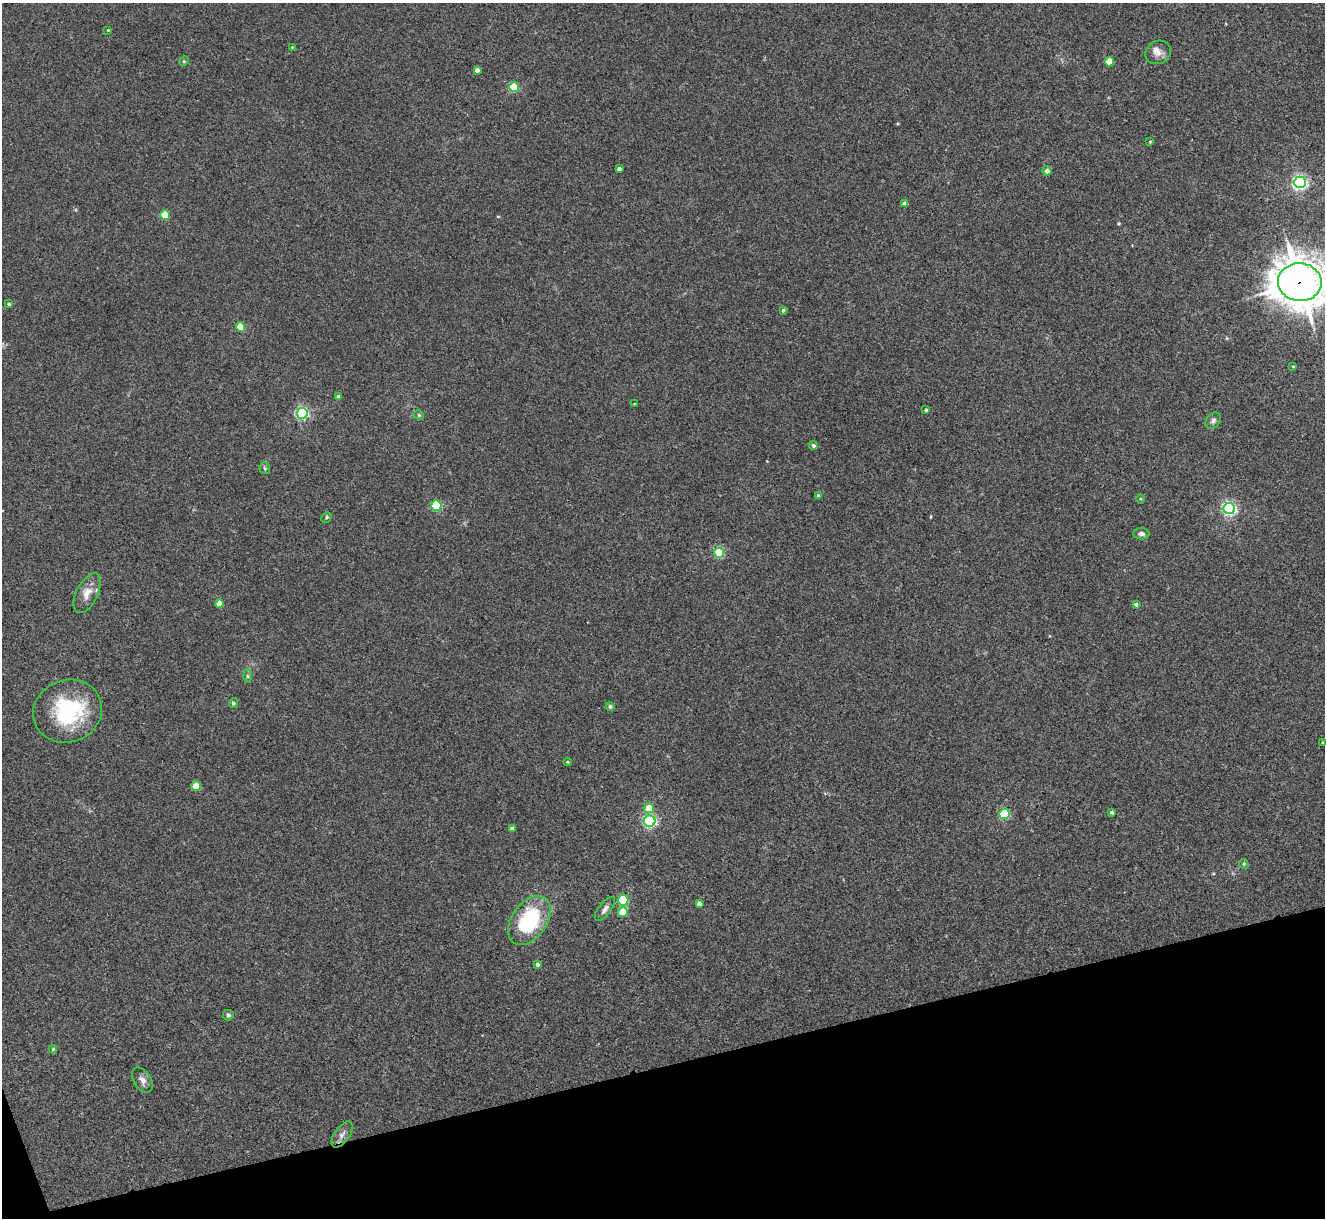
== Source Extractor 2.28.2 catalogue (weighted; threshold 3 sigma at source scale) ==
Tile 14 of 4 x 4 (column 2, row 4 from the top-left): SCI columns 1328-2650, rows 273-1488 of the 5298 x 5285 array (HDU 1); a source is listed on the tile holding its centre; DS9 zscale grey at full resolution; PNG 1327 x 1220 px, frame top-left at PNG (2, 3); each listed source drawn as its Kron ellipse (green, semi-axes under 4 px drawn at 4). Shown black and unused: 13% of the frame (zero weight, under 3 of 4 exposures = <1% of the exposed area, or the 3 px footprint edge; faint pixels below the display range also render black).
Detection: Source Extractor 2.28.2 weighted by HDU 2 'WHT'; one run over the whole footprint, this tile lists its part. Background 0.035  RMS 0.0047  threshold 0.0211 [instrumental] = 3 sigma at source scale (4.5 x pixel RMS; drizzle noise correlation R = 1.50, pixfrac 1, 0.05/0.05 arcsec/px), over >= 5 px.
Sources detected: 60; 1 inside a brighter listed object's ellipse — not listed separately; the other 59 listed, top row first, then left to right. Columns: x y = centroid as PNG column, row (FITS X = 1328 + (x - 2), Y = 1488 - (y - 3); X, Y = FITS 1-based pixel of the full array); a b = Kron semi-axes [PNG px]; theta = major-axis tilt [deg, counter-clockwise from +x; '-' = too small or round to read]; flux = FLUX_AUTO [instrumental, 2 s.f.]
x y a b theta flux
108 30 4 3 - 0.33
292 47 3 3 - 0.3
1158 52 13 11 27 3.5
184 61 5 4 - 0.49
1109 62 5 4 - 12
477 70 4 4 - 2.4
514 87 5 5 - 27
1150 142 4 3 - 0.43
619 169 4 3 - 1.5
1047 171 5 4 - 2.2
1300 182 6 6 - 120
905 203 4 4 - 3.2
165 215 5 4 - 17
1300 282 22 19 -5 1300
9 304 3 3 - 0.75
783 310 4 3 - 0.8
241 327 4 4 - 14
1293 366 4 3 - 0.45
338 396 4 3 - 0.81
634 404 3 2 - 0.35
926 410 3 3 - 0.63
302 413 5 5 - 73
419 415 5 4 - 0.59
1213 421 9 6 51 1.5
813 445 4 4 - 1
265 468 6 5 - 0.84
818 495 4 3 - 0.52
1141 499 5 3 - 0.47
436 506 5 5 - 25
1229 508 6 5 - 110
326 517 6 4 48 0.72
1141 534 8 5 -3 1.7
719 553 5 5 - 30
87 593 21 10 64 5.4
219 604 4 4 - 6.9
1136 605 4 3 - 1.2
248 676 7 4 -89 0.9
233 703 5 4 - 1.2
610 706 4 4 - 1.1
68 711 35 31 22 38
1322 742 4 2 - 0.32
567 762 4 3 - 0.5
196 786 5 4 - 10
649 808 5 5 - 11
1112 812 4 3 - 0.97
1004 814 5 5 - 34
650 821 5 5 - 81
512 828 4 4 - 1.9
1244 864 5 4 - 0.59
623 900 5 5 - 31
699 903 4 4 - 2.3
605 909 14 6 52 2.3
623 912 5 5 - 9.1
529 920 27 17 54 37
537 964 4 4 - 0.93
228 1015 5 5 - 0.98
53 1049 4 4 - 0.57
142 1080 14 8 -57 2.6
342 1135 15 7 56 2.5
Overlapping masked pixels (flux is a lower limit): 1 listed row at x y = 1300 282
Isophote crosses this tile's border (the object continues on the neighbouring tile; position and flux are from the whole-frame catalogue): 1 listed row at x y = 1300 282